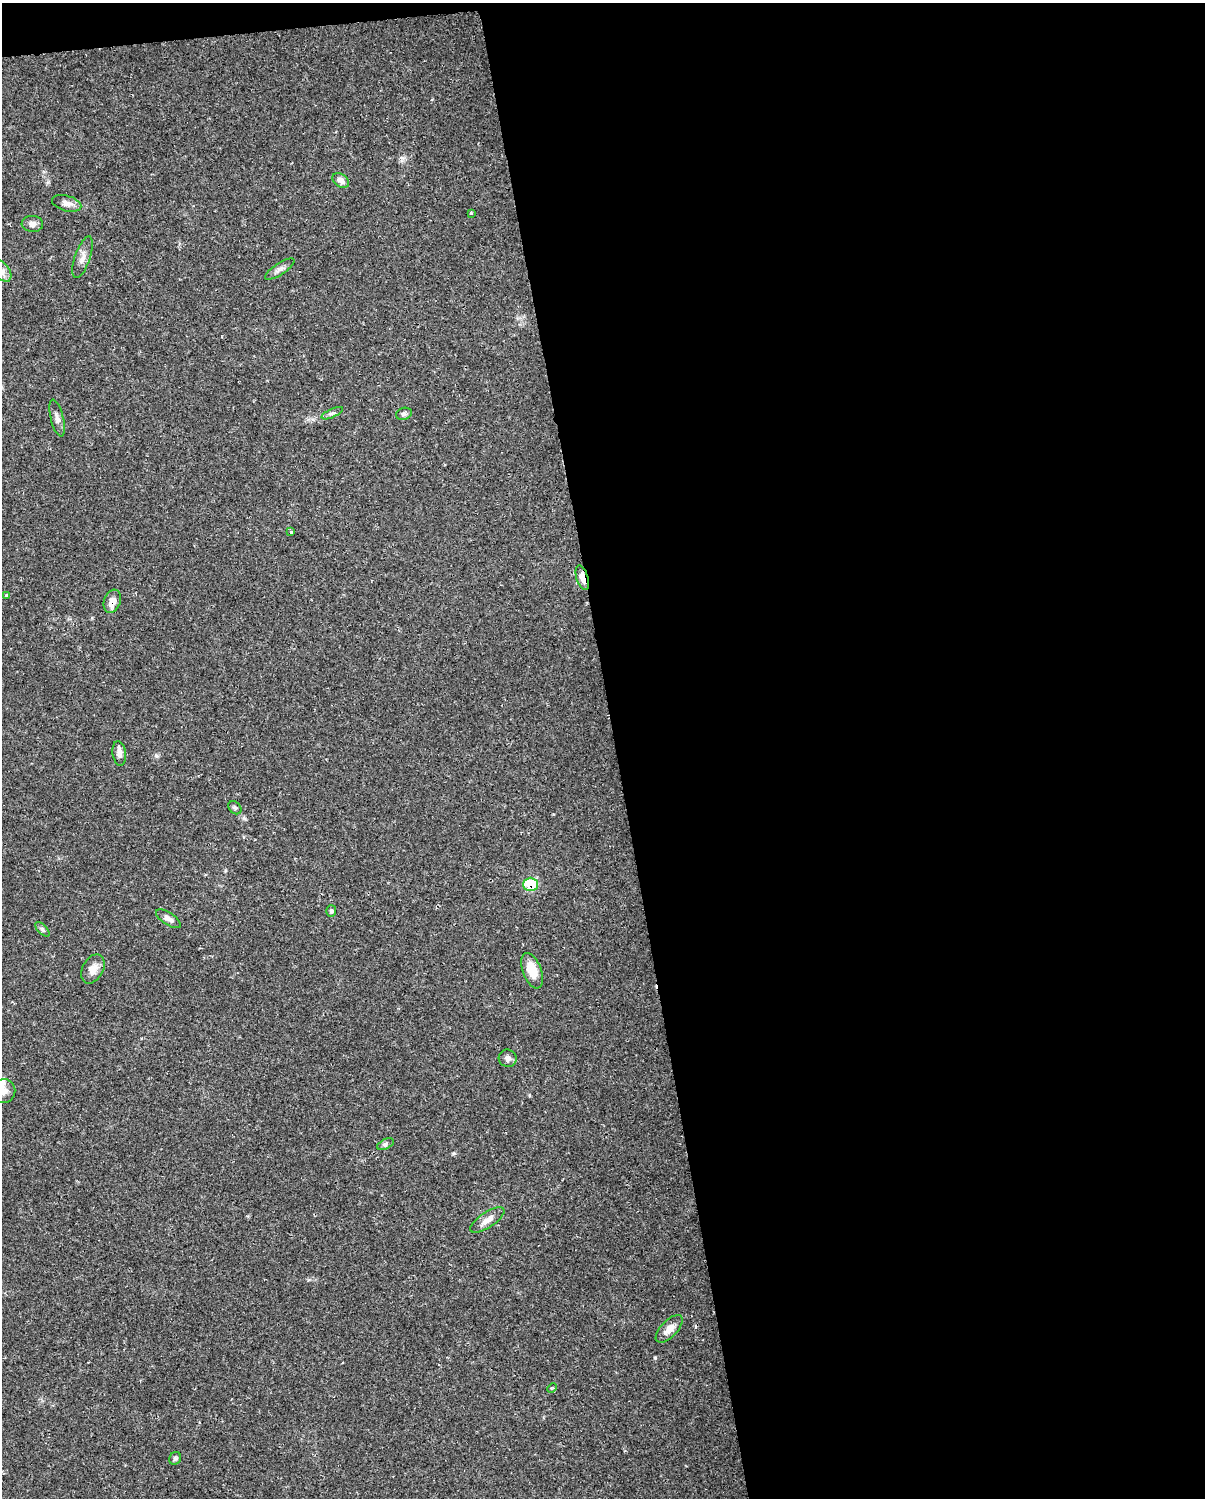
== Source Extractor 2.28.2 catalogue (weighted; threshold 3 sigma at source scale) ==
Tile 4 of 4 x 3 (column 4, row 1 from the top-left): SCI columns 3610-4812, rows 3020-4515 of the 4812 x 4588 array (HDU 1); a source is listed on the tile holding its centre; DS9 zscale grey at full resolution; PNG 1207 x 1500 px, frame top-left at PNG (2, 3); each listed source drawn as its Kron ellipse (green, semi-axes under 4 px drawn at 4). Shown black and unused: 50% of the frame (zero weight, under 2 of 3 exposures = <1% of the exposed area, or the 3 px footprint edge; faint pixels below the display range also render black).
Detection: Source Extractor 2.28.2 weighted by HDU 2 'WHT'; one run over the whole footprint, this tile lists its part. Background 0.0362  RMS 0.0036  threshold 0.0163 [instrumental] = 3 sigma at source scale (4.5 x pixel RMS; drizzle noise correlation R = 1.50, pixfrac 1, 0.0396/0.0396 arcsec/px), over >= 5 px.
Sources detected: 30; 1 cosmic-ray / hot-pixel residue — neither listed nor drawn; the other 29 listed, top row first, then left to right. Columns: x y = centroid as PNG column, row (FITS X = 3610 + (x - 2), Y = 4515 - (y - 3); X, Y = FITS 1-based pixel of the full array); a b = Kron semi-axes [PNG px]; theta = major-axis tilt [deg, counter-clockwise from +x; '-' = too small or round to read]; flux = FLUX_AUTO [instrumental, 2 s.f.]
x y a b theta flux
341 180 9 6 -33 1.9
67 203 15 7 -16 2.2
471 213 3 3 - 0.63
32 224 11 8 -4 1.7
83 257 22 7 71 2.6
280 269 17 6 33 1.6
2 271 12 7 -52 1.9
332 413 12 4 24 0.94
404 414 8 6 17 0.91
57 418 19 6 -76 1.8
291 532 3 3 - 1.7
582 578 13 6 -73 3.4
7 595 4 3 - 0.94
112 601 12 8 70 3.2
119 753 12 6 -83 2.1
235 808 7 5 -43 0.73
530 884 7 6 - 15
331 911 6 5 - 0.62
168 919 14 6 -33 1.7
42 929 9 4 -45 0.78
93 969 15 10 62 3.5
532 971 19 9 -68 6.6
508 1058 9 8 - 1.6
4 1091 12 11 - 2.5
386 1144 9 5 26 0.89
487 1220 20 7 33 2.9
669 1329 17 8 46 3.5
552 1388 5 4 - 0.46
175 1458 6 5 - 0.75
Overlapping masked pixels (flux is a lower limit): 3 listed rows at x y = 582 578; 112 601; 530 884
Isophote crosses this tile's border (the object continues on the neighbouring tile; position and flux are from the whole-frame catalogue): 2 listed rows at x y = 2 271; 4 1091
Unlisted compact peaks at least as high as the median listed source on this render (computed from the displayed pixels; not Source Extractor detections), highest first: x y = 454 1153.